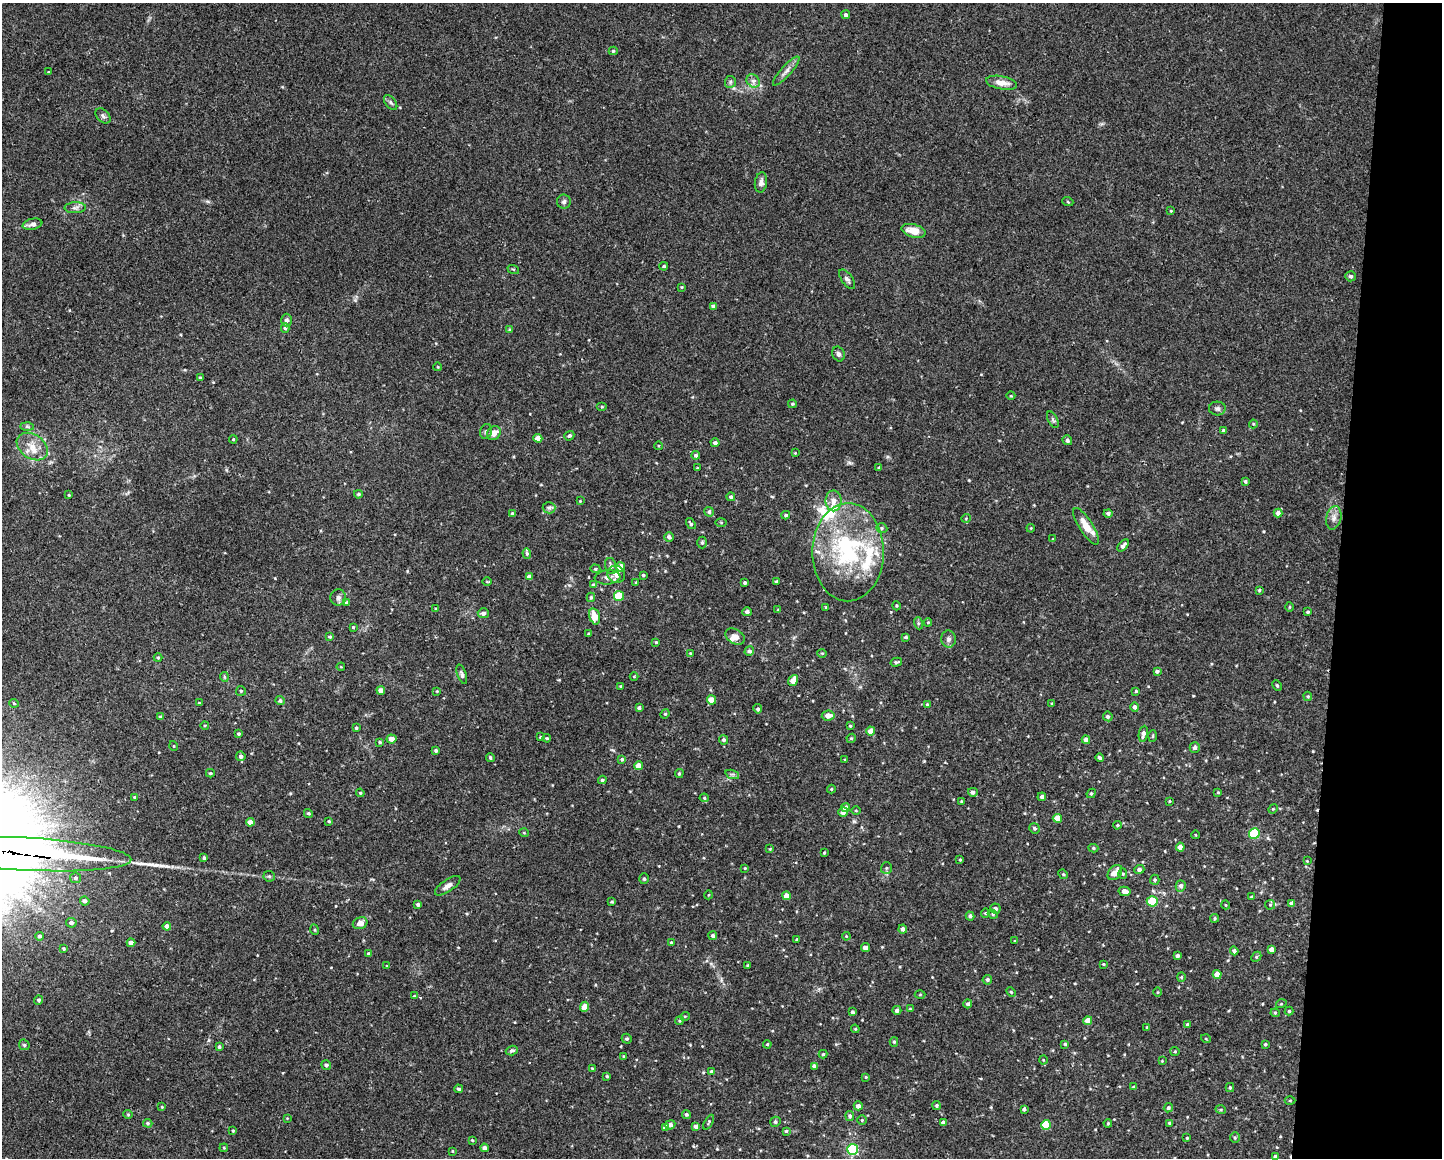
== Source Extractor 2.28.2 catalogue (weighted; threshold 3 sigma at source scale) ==
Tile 6 of 3 x 4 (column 3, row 2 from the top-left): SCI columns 3101-4540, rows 2313-3468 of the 4647 x 4626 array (HDU 1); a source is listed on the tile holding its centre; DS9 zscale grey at full resolution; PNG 1444 x 1160 px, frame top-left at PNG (2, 3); each listed source drawn as its Kron ellipse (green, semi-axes under 4 px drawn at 4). Shown black and unused: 7% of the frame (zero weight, under 2 of 3 exposures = <1% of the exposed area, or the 3 px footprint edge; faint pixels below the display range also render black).
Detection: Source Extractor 2.28.2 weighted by HDU 2 'WHT'; one run over the whole footprint, this tile lists its part. Background 0.0671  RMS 0.0056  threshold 0.0253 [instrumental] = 3 sigma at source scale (4.5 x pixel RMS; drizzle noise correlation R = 1.50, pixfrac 1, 0.05/0.05 arcsec/px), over >= 5 px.
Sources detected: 336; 1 inside a brighter object's white glare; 1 cosmic-ray / hot-pixel residue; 1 long thin detection or spike segment (spike, bleed or trail) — neither listed nor drawn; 8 inside a brighter listed object's ellipse — not listed separately; the other 325 listed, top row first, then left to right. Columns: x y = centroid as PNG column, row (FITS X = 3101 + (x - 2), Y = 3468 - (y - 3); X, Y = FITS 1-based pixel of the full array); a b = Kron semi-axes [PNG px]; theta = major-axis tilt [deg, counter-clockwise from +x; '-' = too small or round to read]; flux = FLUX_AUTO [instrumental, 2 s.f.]
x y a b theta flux
846 15 4 4 - 1.6
613 51 4 4 - 0.77
786 71 19 5 48 2.9
49 72 4 3 - 0.46
753 81 7 6 - 1.9
730 82 6 5 - 1.2
1002 83 16 6 -11 5.3
391 102 8 5 -52 1.3
103 116 9 6 -45 1.6
761 182 10 6 81 2.3
564 202 7 7 - 1.3
1068 202 5 3 - 0.5
75 208 10 5 1 1.8
1171 211 4 3 - 0.49
32 224 10 5 12 2.7
914 231 12 6 -14 7.2
664 266 4 3 - 0.78
513 269 6 3 -18 0.52
1351 276 5 5 - 1.4
847 279 11 5 -54 1.7
682 287 3 3 - 0.46
713 306 4 4 - 1.5
286 320 6 5 - 1.5
285 328 4 4 - 0.9
509 329 4 3 - 0.54
839 354 7 6 - 1.6
438 367 4 3 - 0.43
200 378 4 3 - 0.64
1011 396 4 3 - 0.48
792 404 4 3 - 0.71
602 406 5 3 - 0.54
1217 408 8 7 - 1.7
1053 420 9 4 -63 1.1
1253 424 4 4 - 0.53
27 426 7 4 -1 1
486 431 7 5 72 1.2
1223 431 3 3 - 1.2
494 433 7 6 - 4.3
569 436 5 4 - 0.98
538 438 4 4 - 5.3
233 439 4 4 - 0.66
1067 440 5 4 - 1.5
715 443 4 4 - 1.4
659 446 4 3 - 0.46
32 447 17 12 -34 8.4
795 453 3 3 - 0.39
696 455 4 4 - 1.2
879 467 4 3 - 0.71
697 468 4 3 - 0.47
1245 481 4 3 - 0.88
358 494 4 3 - 0.8
69 495 3 3 - 0.49
731 497 4 4 - 1
580 501 3 3 - 0.42
833 501 10 8 -89 3.6
549 508 6 6 - 1.3
709 512 5 4 - 1.2
512 513 4 4 - 0.92
1108 513 4 4 - 1.3
1278 513 4 4 - 2.1
786 515 4 3 - 0.87
966 518 5 3 - 0.43
1334 518 12 7 77 3.1
721 523 5 4 - 0.62
691 524 6 3 -54 1
1086 526 21 7 -57 7.9
882 528 6 4 -21 0.98
1031 528 4 3 - 0.45
669 537 5 4 - 1.6
1053 539 4 3 - 0.46
702 543 6 4 90 0.99
1123 545 7 3 48 1.9
848 552 49 35 90 68
527 553 5 4 - 0.93
611 566 8 6 -73 1.9
620 567 4 4 - 6.8
595 569 5 4 - 0.69
616 574 9 8 - 4.1
643 575 3 3 - 0.69
530 577 4 4 - 3.7
607 577 13 7 5 2.6
487 582 5 3 - 0.46
636 582 4 3 - 0.43
776 582 3 3 - 1
745 583 3 3 - 0.89
593 585 4 3 - 0.78
1259 590 4 3 - 0.71
619 596 5 5 - 18
338 597 8 8 - 1.8
591 597 4 3 - 0.82
347 603 4 3 - 1.1
897 606 4 3 - 0.6
826 607 3 3 - 0.59
1289 607 5 3 - 0.61
435 609 4 2 - 0.49
778 610 4 3 - 0.45
747 612 4 4 - 1.9
1308 612 4 3 - 0.78
483 613 5 5 - 2.1
595 616 8 5 -74 8
928 622 4 3 - 0.49
918 623 6 4 -72 0.72
353 627 4 4 - 0.63
589 634 3 2 - 0.56
735 636 10 7 -30 3.2
330 637 3 3 - 0.83
906 637 4 3 - 0.89
948 639 8 7 - 1.9
656 642 3 3 - 0.59
749 651 5 4 - 1.8
690 653 4 3 - 0.48
822 653 4 4 - 0.57
158 658 4 4 - 0.61
896 662 6 3 14 0.99
341 667 4 3 - 0.44
1157 671 4 3 - 1.2
462 674 10 4 -71 1.3
634 676 4 3 - 0.45
224 677 5 3 - 0.65
793 680 6 4 52 5.7
1277 685 5 4 - 0.75
621 686 3 3 - 0.68
381 690 4 4 - 3.6
241 691 5 4 - 0.78
437 691 3 3 - 0.43
1136 691 4 3 - 0.69
1308 696 5 4 - 0.66
711 700 4 4 - 6.9
280 701 5 4 - 1.2
14 703 5 3 - 0.49
199 703 3 3 - 0.47
927 704 4 3 - 0.72
1052 704 3 3 - 0.52
1135 707 5 4 - 1.6
639 708 4 4 - 1.2
758 709 4 4 - 1.1
665 714 5 4 - 0.64
828 715 6 5 - 4
1108 716 5 4 - 1.1
161 717 4 4 - 1.2
205 725 4 3 - 0.43
850 726 4 3 - 0.63
356 728 3 3 - 0.81
871 731 4 4 - 5.1
238 734 3 3 - 0.78
1143 734 8 4 80 2.2
1153 736 6 4 88 0.65
540 737 4 3 - 0.59
547 738 4 3 - 0.59
851 738 5 4 - 0.73
391 739 5 4 - 3.5
724 740 5 4 - 1.3
1086 740 4 4 - 2.8
380 742 4 3 - 0.72
174 746 5 3 - 0.44
1195 747 5 5 - 1.6
436 750 4 4 - 1.1
241 756 5 4 - 1.4
490 757 5 4 - 0.89
1100 758 4 3 - 1.1
622 759 4 4 - 0.94
845 760 3 3 - 0.51
638 766 4 4 - 6
210 773 4 3 - 0.69
679 773 4 3 - 0.75
732 774 7 4 -18 1.2
602 780 4 4 - 1.1
831 789 4 4 - 0.61
973 792 5 4 - 1.6
1218 792 4 3 - 0.51
360 793 4 4 - 0.68
1091 793 5 4 - 0.91
135 797 3 3 - 0.56
1042 797 4 4 - 1.6
704 798 5 4 - 0.73
962 801 3 3 - 0.67
1169 801 4 3 - 0.53
846 808 4 4 - 4.4
1273 809 5 4 - 0.62
856 811 5 3 - 0.49
843 812 5 4 - 2.5
308 813 4 4 - 0.94
1057 818 4 4 - 7.5
329 821 3 3 - 0.69
250 822 4 4 - 4.2
1117 825 4 3 - 0.71
1034 828 5 5 - 0.99
524 833 5 3 - 0.45
1254 834 5 5 - 33
1196 835 4 3 - 0.41
1180 847 4 4 - 4.2
1093 848 5 4 - 0.86
770 849 3 3 - 0.42
824 853 3 2 - 0.57
26 854 106 16 -3 7100
204 858 4 3 - 0.95
960 860 3 3 - 0.62
1307 861 3 3 - 0.39
745 868 3 2 - 0.46
886 868 6 5 - 0.99
1139 869 5 4 - 1.3
1115 872 9 6 48 5.1
1063 874 5 4 - 0.59
1123 874 5 4 - 0.74
269 876 5 5 - 0.89
75 878 5 5 - 1.2
644 879 5 4 - 0.93
1155 880 5 4 - 0.95
448 886 15 6 35 2.9
1181 886 6 5 - 1.7
1125 891 6 4 -12 3.2
708 895 4 3 - 0.43
786 896 4 4 - 4.3
1251 897 4 3 - 0.6
85 901 5 4 - 2.1
1152 901 5 5 - 15
612 902 3 3 - 0.66
1291 903 4 4 - 2
418 904 3 3 - 1
1226 905 4 3 - 0.47
1270 905 5 5 - 0.69
995 909 5 5 - 1.6
985 913 4 4 - 0.61
993 914 5 4 - 0.77
970 916 4 4 - 1.5
1215 918 4 3 - 0.62
71 923 5 4 - 1.8
360 923 7 5 23 3.1
167 926 4 4 - 2.5
903 929 4 4 - 1.6
315 930 5 3 - 0.59
39 936 4 4 - 0.95
713 936 4 4 - 1.5
846 936 4 3 - 0.45
797 940 3 3 - 0.81
1015 941 4 3 - 0.54
131 943 4 4 - 2.8
671 943 4 3 - 0.56
865 948 4 4 - 3.3
64 949 4 3 - 0.7
1271 949 4 4 - 2.9
1234 951 4 4 - 1.4
368 953 4 3 - 0.71
1177 956 4 3 - 1.5
1256 957 5 4 - 0.82
1103 964 4 3 - 0.54
748 965 3 3 - 0.59
387 966 4 3 - 0.46
1217 974 4 4 - 5.1
1181 977 4 4 - 0.56
987 980 5 4 - 1.1
1011 992 5 3 - 0.6
1158 992 4 3 - 0.49
920 994 5 3 - 0.51
414 996 3 3 - 0.39
38 1000 5 4 - 1.3
968 1004 4 4 - 1.1
1281 1004 5 3 - 0.51
585 1007 5 4 - 5.5
910 1009 4 4 - 0.5
897 1010 4 4 - 1.6
1289 1011 4 4 - 0.75
853 1012 4 3 - 1.1
1275 1013 4 4 - 0.65
685 1016 5 3 - 0.45
679 1021 4 3 - 0.58
1088 1021 4 4 - 5.8
1187 1025 4 4 - 0.73
1147 1027 3 3 - 0.46
855 1029 4 3 - 0.59
627 1039 5 4 - 0.88
1206 1039 5 3 - 0.47
894 1042 5 4 - 0.78
767 1044 4 3 - 0.64
1065 1044 4 4 - 0.68
1265 1044 4 4 - 0.81
24 1045 6 5 - 0.81
219 1047 4 3 - 0.97
512 1050 6 4 19 1.1
1175 1051 5 4 - 0.67
823 1054 4 4 - 0.64
623 1056 4 3 - 0.45
1043 1060 4 3 - 0.43
1162 1061 3 3 - 0.47
326 1065 5 4 - 1.4
814 1066 4 4 - 1.6
592 1068 4 3 - 0.45
711 1072 4 4 - 1.1
607 1076 3 3 - 0.65
866 1077 4 3 - 0.5
1134 1087 4 4 - 1
1230 1088 4 4 - 0.67
459 1089 4 4 - 1.1
1290 1100 5 3 - 0.53
936 1105 4 4 - 0.88
858 1106 4 4 - 2.4
162 1107 4 3 - 0.5
1168 1108 5 4 - 1.1
1024 1109 4 3 - 1.4
1221 1110 5 3 - 0.55
128 1114 4 4 - 0.66
686 1114 4 4 - 1.1
850 1116 5 4 - 1.2
287 1118 3 3 - 0.41
862 1120 5 5 - 0.71
709 1122 8 4 62 0.82
775 1122 5 5 - 1.1
943 1122 4 4 - 1.7
148 1123 5 4 - 0.77
1108 1123 4 3 - 0.56
1169 1123 3 3 - 0.76
670 1125 5 4 - 2.5
1046 1125 5 5 - 21
696 1126 4 4 - 2.3
665 1127 4 3 - 2.5
233 1131 3 3 - 0.62
786 1131 3 3 - 0.75
1187 1138 3 2 - 0.48
1235 1138 5 5 - 0.9
472 1140 3 3 - 0.58
224 1148 4 3 - 0.54
485 1148 4 4 - 2.2
853 1149 5 5 - 62
452 1151 3 3 - 0.51
1275 1157 3 3 - 1.4
Overlapping masked pixels (flux is a lower limit): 1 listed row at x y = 26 854